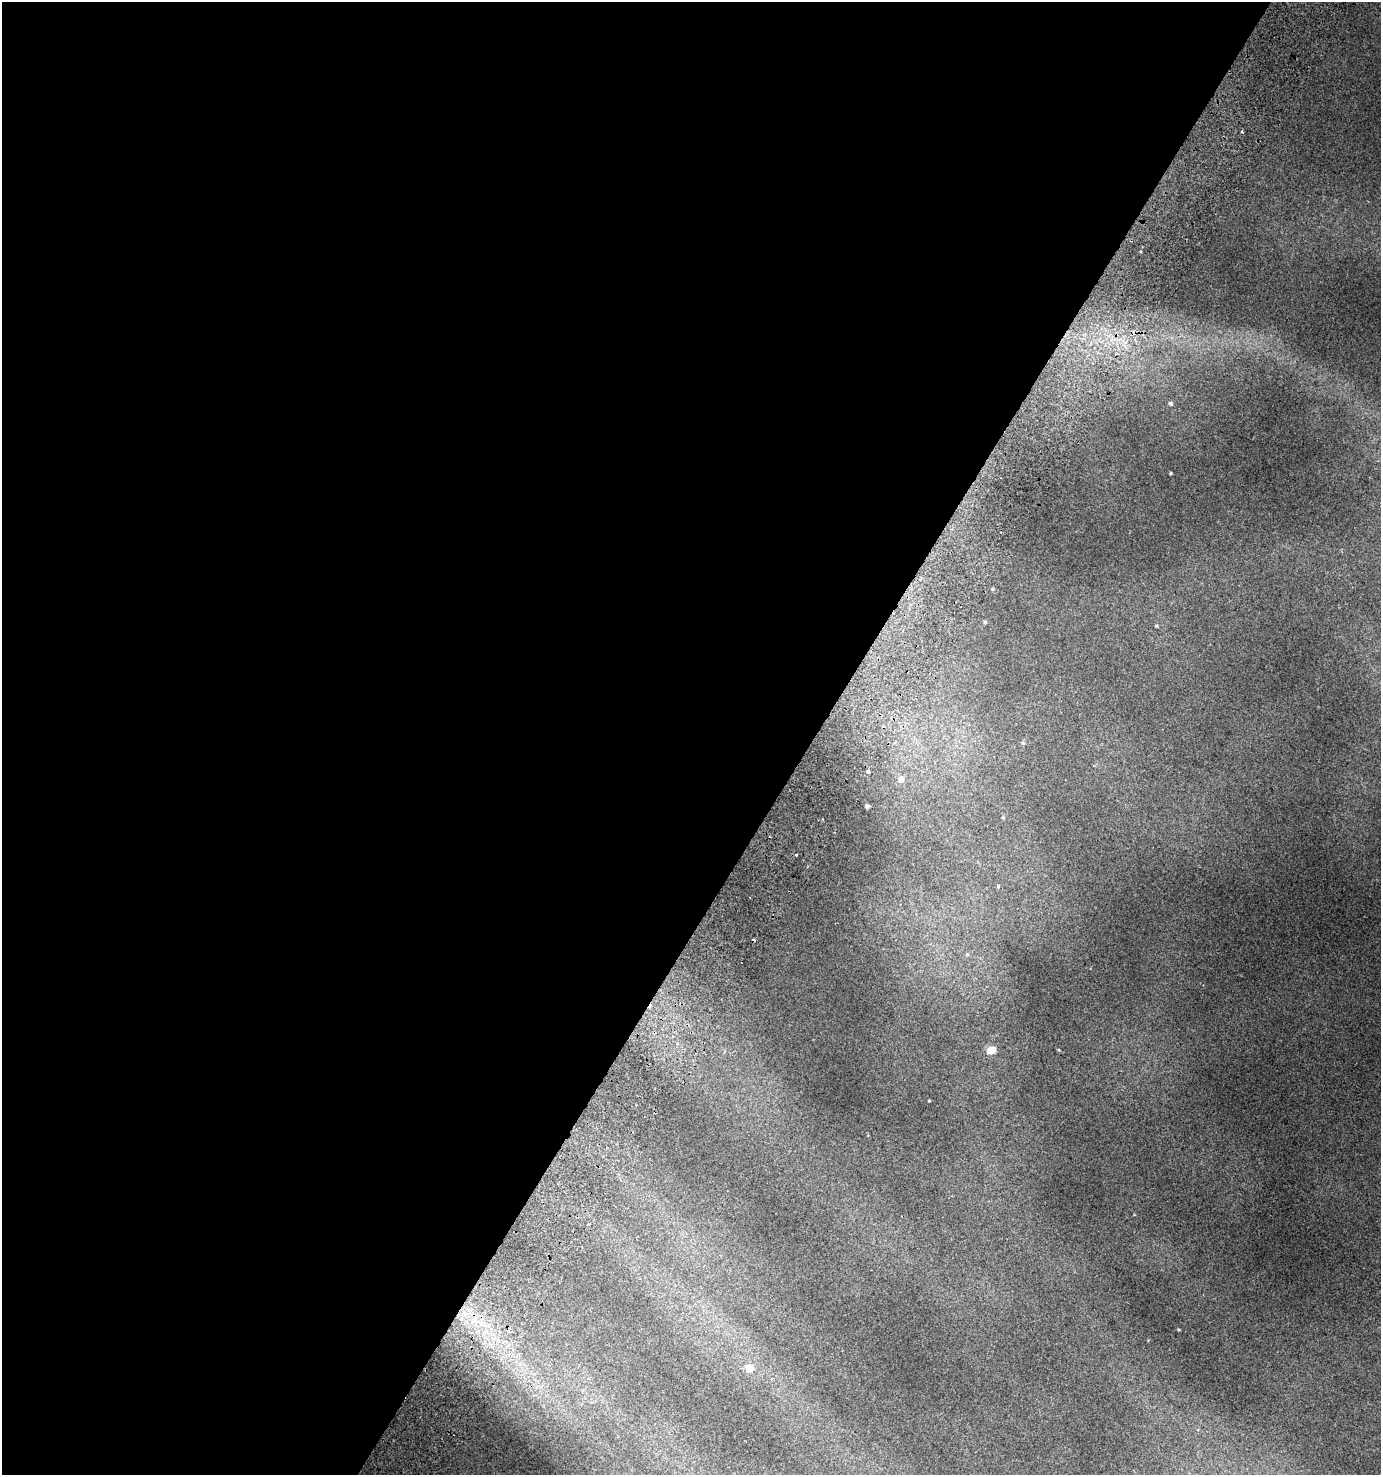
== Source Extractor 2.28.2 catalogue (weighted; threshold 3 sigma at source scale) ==
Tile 5 of 4 x 4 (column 1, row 2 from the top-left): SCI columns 253-1631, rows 2998-4470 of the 6088 x 5990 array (HDU 1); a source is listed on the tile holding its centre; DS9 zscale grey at full resolution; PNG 1383 x 1477 px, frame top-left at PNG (2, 2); no overlay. Shown black and unused: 59% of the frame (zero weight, under 2 of 3 exposures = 4% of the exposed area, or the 3 px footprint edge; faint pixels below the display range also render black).
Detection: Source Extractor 2.28.2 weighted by HDU 2 'WHT'; one run over the whole footprint, this tile lists its part. Background 0.0164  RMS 0.0048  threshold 0.0215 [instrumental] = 3 sigma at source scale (4.5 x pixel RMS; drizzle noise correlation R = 1.50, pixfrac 1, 0.0396/0.0396 arcsec/px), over >= 5 px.
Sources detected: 22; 3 cosmic-ray / hot-pixel residue — not listed; the other 19 listed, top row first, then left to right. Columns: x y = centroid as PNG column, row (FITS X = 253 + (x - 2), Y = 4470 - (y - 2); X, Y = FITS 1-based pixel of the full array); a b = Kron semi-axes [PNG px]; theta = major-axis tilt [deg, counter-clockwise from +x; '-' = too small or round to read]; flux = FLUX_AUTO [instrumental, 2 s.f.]
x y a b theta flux
1242 132 3 3 - 0.53
1170 403 5 4 - 0.87
1171 473 3 2 - 0.44
992 589 5 3 - 0.52
985 622 5 4 - 0.71
1156 626 4 4 - 0.57
1023 743 5 5 - 0.72
868 772 3 3 - 3
901 779 6 6 - 3
867 806 4 4 - 1.3
1003 818 4 3 - 0.39
796 855 3 3 - 0.8
998 886 4 3 - 4.7
967 954 6 5 - 0.72
991 1050 7 5 23 8.6
1059 1050 4 3 - 0.44
929 1101 3 2 - 0.46
589 1224 4 3 - 0.47
749 1368 6 5 - 8.8
Unlisted compact peaks at least as high as the median listed source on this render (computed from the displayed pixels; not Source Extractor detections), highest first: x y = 1178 1329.